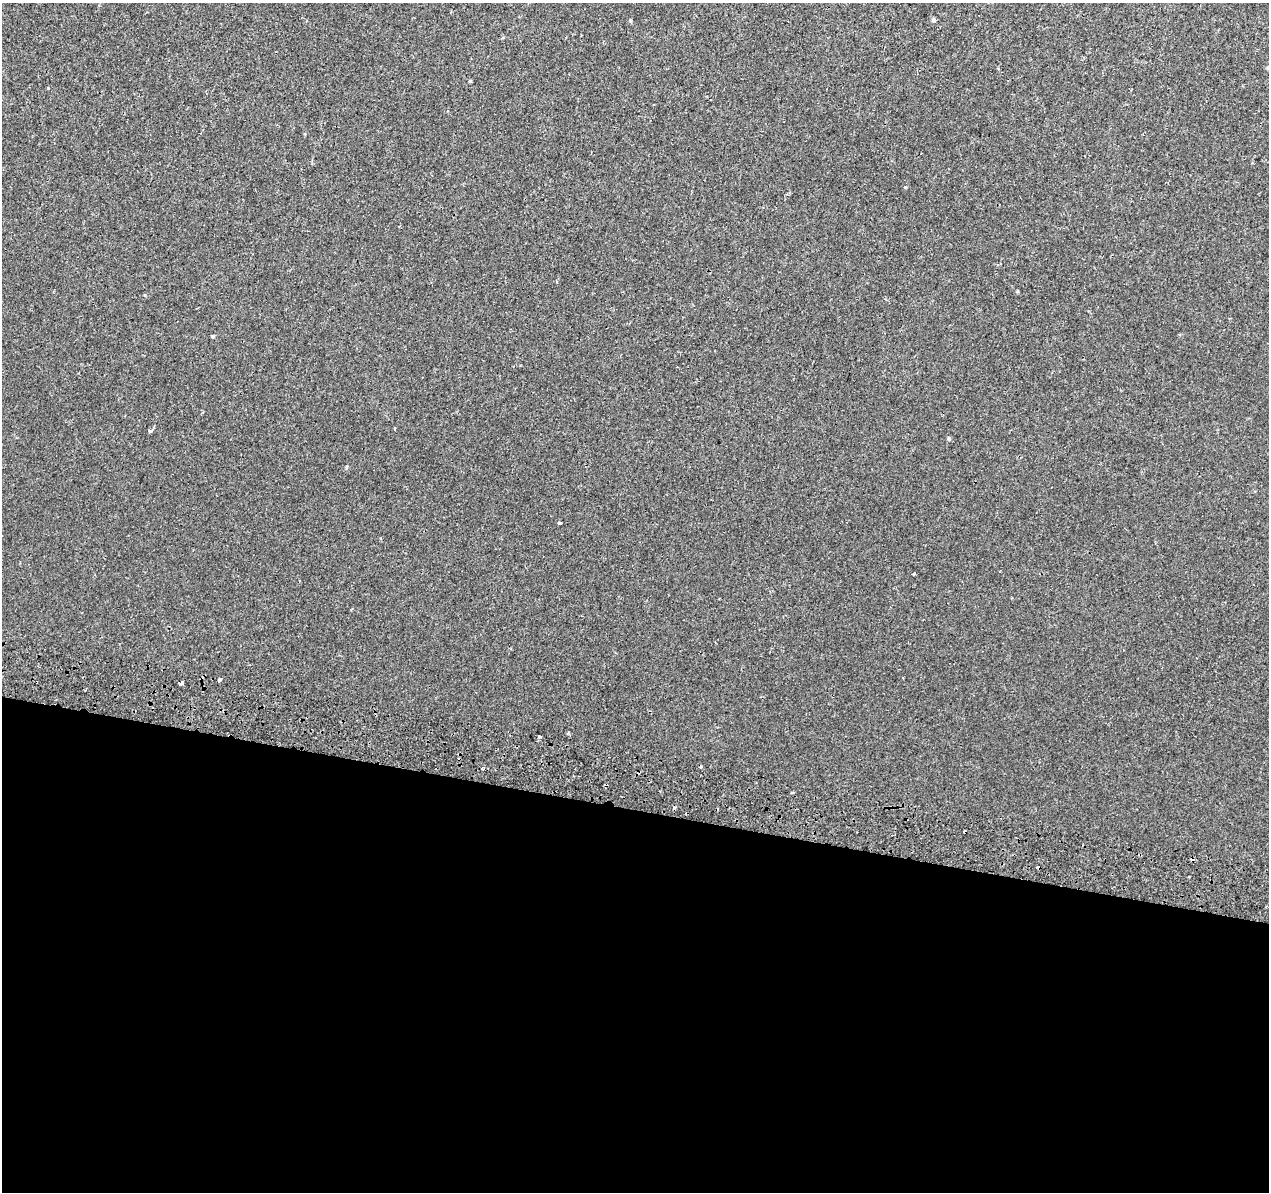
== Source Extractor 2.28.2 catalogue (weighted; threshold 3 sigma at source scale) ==
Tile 14 of 4 x 4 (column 2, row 4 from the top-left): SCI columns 1293-2559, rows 340-1529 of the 5108 x 5377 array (HDU 1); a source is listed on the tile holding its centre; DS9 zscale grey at full resolution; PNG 1271 x 1194 px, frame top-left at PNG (2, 3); no overlay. Shown black and unused: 32% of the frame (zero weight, under 2 of 3 exposures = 3% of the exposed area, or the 3 px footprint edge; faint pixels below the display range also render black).
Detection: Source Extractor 2.28.2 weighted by HDU 2 'WHT'; one run over the whole footprint, this tile lists its part. Background 0.00121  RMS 0.0038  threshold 0.017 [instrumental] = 3 sigma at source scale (4.5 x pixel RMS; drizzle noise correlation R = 1.50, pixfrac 1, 0.0396/0.0396 arcsec/px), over >= 5 px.
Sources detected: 20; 6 cosmic-ray / hot-pixel residue — not listed; the other 14 listed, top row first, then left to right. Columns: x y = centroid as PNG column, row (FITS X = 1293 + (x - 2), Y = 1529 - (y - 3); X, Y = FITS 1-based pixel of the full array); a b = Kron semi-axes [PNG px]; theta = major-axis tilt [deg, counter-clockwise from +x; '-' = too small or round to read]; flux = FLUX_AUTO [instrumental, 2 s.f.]
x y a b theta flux
934 20 6 5 - 0.63
1268 68 5 4 - 0.42
213 336 4 3 - 0.72
150 431 4 3 - 1.3
949 438 6 4 -48 0.56
560 523 3 3 - 1.4
913 574 3 3 - 0.87
1012 598 3 3 - 0.47
219 680 4 3 - 1.7
180 683 4 4 - 3.9
539 737 3 3 - 1.5
700 767 4 3 - 0.71
483 768 4 2 - 0.37
792 792 3 3 - 1.3
Isophote crosses this tile's border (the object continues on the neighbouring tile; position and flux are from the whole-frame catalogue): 1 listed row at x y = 1268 68
Unlisted compact peaks at least as high as the median listed source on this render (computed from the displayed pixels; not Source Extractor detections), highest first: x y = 905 187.